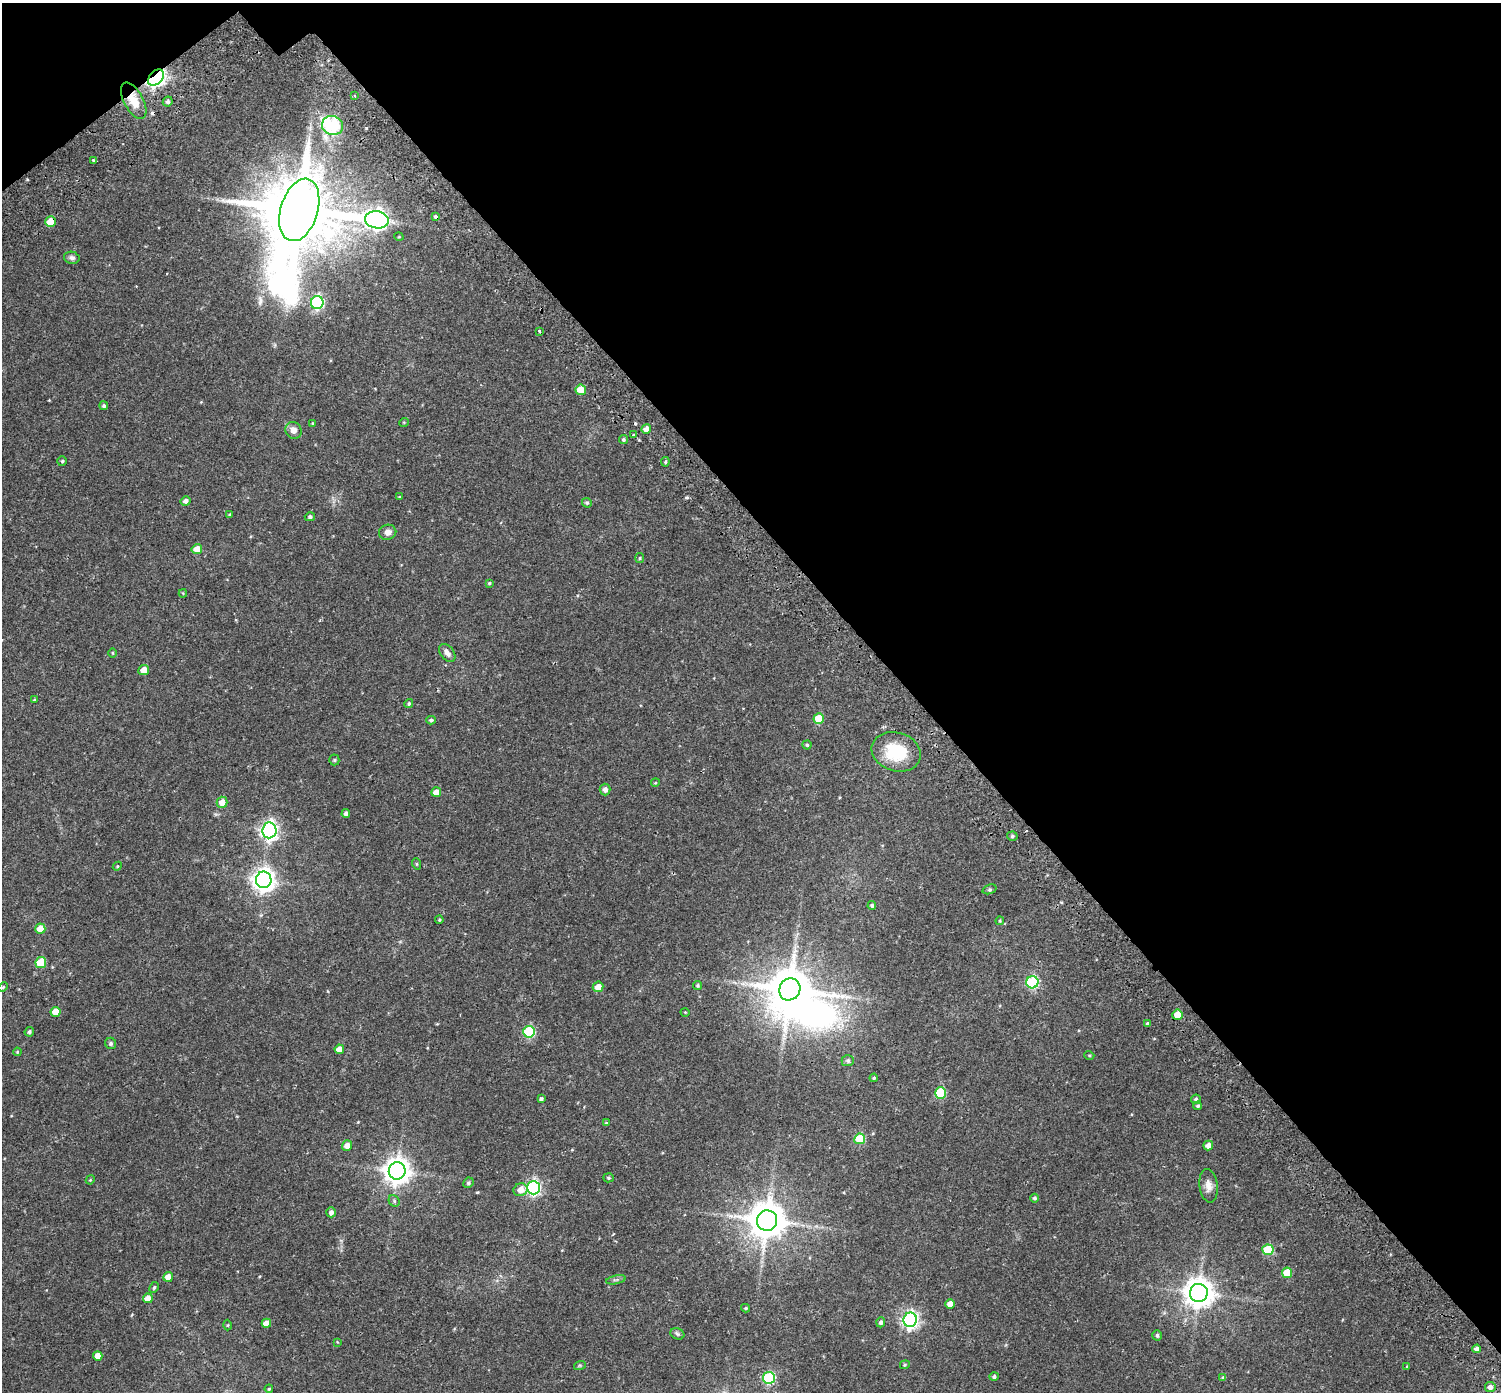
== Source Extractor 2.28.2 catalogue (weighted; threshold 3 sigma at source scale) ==
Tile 3 of 4 x 4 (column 3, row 1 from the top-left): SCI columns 3069-4567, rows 4412-5801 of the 6143 x 6102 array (HDU 1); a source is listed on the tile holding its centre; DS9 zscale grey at full resolution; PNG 1503 x 1394 px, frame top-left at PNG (2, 3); each listed source drawn as its Kron ellipse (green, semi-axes under 4 px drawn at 4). Shown black and unused: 40% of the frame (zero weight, under 2 of 3 exposures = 5% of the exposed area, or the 3 px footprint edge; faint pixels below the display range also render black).
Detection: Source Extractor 2.28.2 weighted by HDU 2 'WHT'; one run over the whole footprint, this tile lists its part. Background 0.0598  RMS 0.0046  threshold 0.0206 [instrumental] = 3 sigma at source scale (4.5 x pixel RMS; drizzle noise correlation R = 1.50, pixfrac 1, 0.0396/0.0396 arcsec/px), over >= 5 px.
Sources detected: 128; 1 inside a brighter object's white glare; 5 cosmic-ray / hot-pixel residue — neither listed nor drawn; the other 122 listed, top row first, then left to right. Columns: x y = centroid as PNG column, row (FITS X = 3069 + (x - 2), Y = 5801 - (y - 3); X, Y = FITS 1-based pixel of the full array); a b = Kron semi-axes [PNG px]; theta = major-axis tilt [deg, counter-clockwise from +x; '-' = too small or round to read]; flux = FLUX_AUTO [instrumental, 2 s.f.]
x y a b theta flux
156 77 9 6 47 160
354 96 3 2 - 0.6
134 101 20 9 -62 6.7
168 102 5 5 - 1.1
332 125 10 9 - 47
94 160 3 3 - 1.2
299 210 32 18 73 5000
436 216 3 3 - 1.3
377 220 12 8 -8 220
51 222 5 5 - 9.2
399 237 5 3 - 0.31
72 258 8 6 -12 1.3
317 303 6 6 - 54
539 331 3 3 - 0.77
581 390 5 5 - 7.2
104 406 4 4 - 0.7
404 422 5 3 - 0.33
313 423 4 4 - 0.45
646 429 5 4 - 3.1
293 430 9 8 - 2.9
634 435 4 3 - 0.67
623 440 5 4 - 0.72
62 461 5 5 - 0.58
665 462 5 4 - 0.6
399 497 4 3 - 0.35
186 501 5 4 - 1.4
587 503 5 4 - 0.72
229 515 4 4 - 0.5
310 517 5 4 - 0.87
388 532 8 7 - 2.4
197 549 5 5 - 5.2
640 558 5 4 - 0.53
489 583 4 3 - 0.44
183 593 4 4 - 0.37
113 653 4 3 - 0.38
447 653 10 6 -52 2
144 670 5 5 - 4.8
34 700 4 3 - 0.46
409 704 4 4 - 0.64
819 719 5 5 - 11
431 720 4 4 - 0.7
807 745 4 4 - 0.66
896 752 25 19 -17 19
334 760 5 5 - 0.55
655 783 4 3 - 0.37
605 790 6 5 - 1.7
436 792 5 4 - 3.4
222 802 5 5 - 3.9
346 814 4 4 - 1.4
269 830 8 7 - 150
1012 836 5 4 - 0.81
417 864 6 3 -71 0.45
117 866 5 4 - 0.41
264 880 8 8 - 310
989 889 7 4 19 0.7
872 906 4 4 - 0.72
439 920 4 4 - 0.5
1000 921 4 4 - 0.39
40 929 5 5 - 6.4
41 963 5 5 - 17
1032 982 6 6 - 43
697 985 4 4 - 0.57
3 987 5 3 - 0.42
598 987 5 5 - 4.5
790 989 11 10 - 1600
56 1012 5 5 - 6.1
685 1012 4 3 - 0.31
1177 1015 5 5 - 6.2
1147 1023 4 4 - 0.65
29 1032 5 4 - 0.78
529 1032 6 6 - 37
111 1043 6 5 - 0.9
339 1049 5 4 - 3.4
17 1052 4 3 - 0.35
1089 1055 5 3 - 0.4
848 1061 6 5 - 0.73
874 1078 4 4 - 0.6
940 1093 5 5 - 23
541 1099 4 4 - 1
1196 1099 5 5 - 0.96
1198 1106 4 4 - 0.66
606 1123 4 3 - 0.46
860 1139 5 5 - 19
347 1145 5 5 - 3.5
1208 1145 5 5 - 2.3
397 1171 9 8 - 480
609 1178 5 4 - 0.56
90 1180 4 3 - 0.39
468 1183 5 5 - 0.71
1208 1186 17 9 -83 3.1
533 1188 7 6 - 82
520 1190 7 6 - 3.9
1035 1198 4 4 - 0.92
394 1201 6 5 - 0.72
331 1212 5 4 - 1.7
767 1220 10 10 - 1100
1268 1250 5 5 - 20
1287 1273 5 5 - 9.6
168 1277 5 4 - 4.5
616 1280 10 3 11 0.73
154 1287 6 4 63 0.63
1199 1293 9 9 - 580
148 1298 5 5 - 4.4
950 1304 5 4 - 3.6
746 1308 4 4 - 0.48
910 1320 7 6 - 140
881 1322 5 4 - 1.1
266 1323 4 4 - 4
228 1325 5 3 - 0.37
677 1334 7 5 -23 0.88
1157 1335 5 5 - 0.79
337 1342 3 3 - 0.28
1477 1349 4 4 - 1.9
98 1356 5 4 - 3.8
580 1365 6 4 18 0.49
905 1365 5 4 - 0.47
1407 1367 4 3 - 0.4
994 1377 4 4 - 0.91
769 1378 6 6 - 39
1223 1378 4 3 - 0.65
1490 1387 5 5 - 1.9
269 1389 4 3 - 0.46
Overlapping masked pixels (flux is a lower limit): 4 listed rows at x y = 156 77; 134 101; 436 216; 51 222